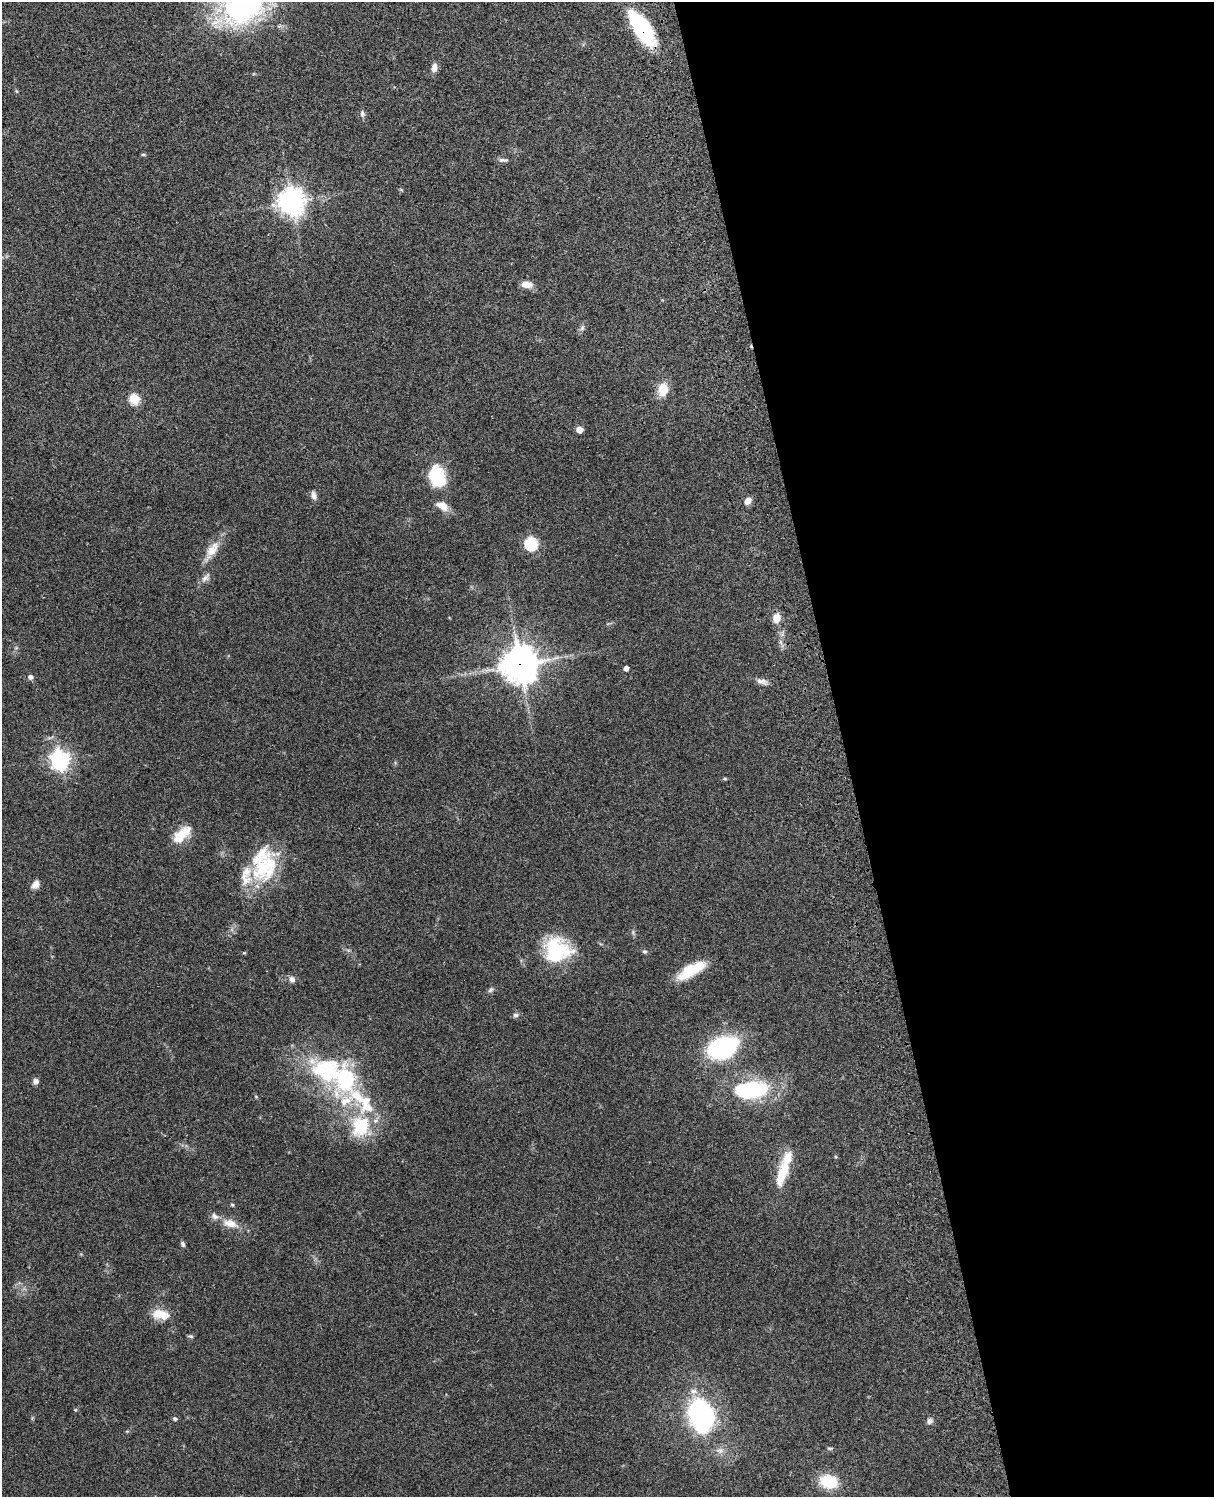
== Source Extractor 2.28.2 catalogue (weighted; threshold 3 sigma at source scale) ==
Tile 8 of 4 x 3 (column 4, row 2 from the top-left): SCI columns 3757-4968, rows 1660-3154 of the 5089 x 4927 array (HDU 1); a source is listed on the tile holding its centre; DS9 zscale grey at full resolution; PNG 1216 x 1499 px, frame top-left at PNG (2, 2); no overlay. Shown black and unused: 31% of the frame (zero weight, under 3 of 4 exposures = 6% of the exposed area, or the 3 px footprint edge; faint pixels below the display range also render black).
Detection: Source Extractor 2.28.2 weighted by HDU 2 'WHT'; one run over the whole footprint, this tile lists its part. Background 0.0899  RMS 0.0062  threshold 0.0277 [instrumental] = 3 sigma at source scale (4.5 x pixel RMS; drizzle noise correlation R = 1.50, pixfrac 1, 0.05/0.05 arcsec/px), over >= 5 px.
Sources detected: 62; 2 inside a brighter object's white glare — not listed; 6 inside a brighter listed object's ellipse — not listed separately; the other 54 listed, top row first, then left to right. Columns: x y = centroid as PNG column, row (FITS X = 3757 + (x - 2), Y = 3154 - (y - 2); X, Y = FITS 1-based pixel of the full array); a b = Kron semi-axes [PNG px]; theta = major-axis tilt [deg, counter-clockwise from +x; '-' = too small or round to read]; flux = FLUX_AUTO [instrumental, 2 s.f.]
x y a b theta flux
243 8 41 30 25 120
642 28 41 15 -56 48
434 68 10 6 80 3.8
362 114 9 6 -83 1.7
143 154 6 4 0 0.68
503 160 13 5 -3 1.9
291 202 10 9 - 530
526 284 13 7 -7 5.4
582 328 8 5 46 1.4
663 389 15 11 80 10
134 399 5 5 - 39
580 430 7 6 - 3.5
438 480 18 15 53 20
314 495 10 6 -73 2.8
747 501 8 7 - 3.7
442 506 16 9 -30 5.9
531 544 6 6 - 69
212 549 23 12 53 8.8
205 578 14 7 43 3
776 618 8 7 - 7.3
520 664 13 12 - 1100
626 668 4 4 - 2.6
30 677 5 5 - 2.4
762 682 16 7 -17 3.2
60 760 8 7 - 290
725 779 5 3 - 0.68
182 834 26 12 43 12
263 869 42 26 38 35
35 884 11 7 53 3.7
557 950 31 28 -14 38
644 951 7 5 -16 1.1
244 953 4 3 - 0.68
691 970 35 12 30 19
292 979 9 7 -45 2.4
491 990 8 5 41 1.4
516 1015 7 5 1 1.6
723 1048 25 17 19 87
343 1077 26 11 -25 150
36 1081 7 7 - 2.2
755 1089 30 21 -2 42
363 1101 71 33 -18 56
782 1174 32 12 71 17
232 1205 5 4 - 0.66
214 1216 11 7 -33 2.7
230 1223 14 8 -18 7.9
183 1244 7 5 -70 1.3
161 1314 21 11 -12 10
190 1336 7 4 -16 0.97
75 1410 5 3 - 0.6
702 1416 34 26 -74 88
175 1419 5 5 - 1.1
929 1421 8 6 32 2.1
830 1448 9 3 0 0.85
829 1481 17 13 -15 23
Overlapping masked pixels (flux is a lower limit): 2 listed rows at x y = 642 28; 520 664
Isophote crosses this tile's border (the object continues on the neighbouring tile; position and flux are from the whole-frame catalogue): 1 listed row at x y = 243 8